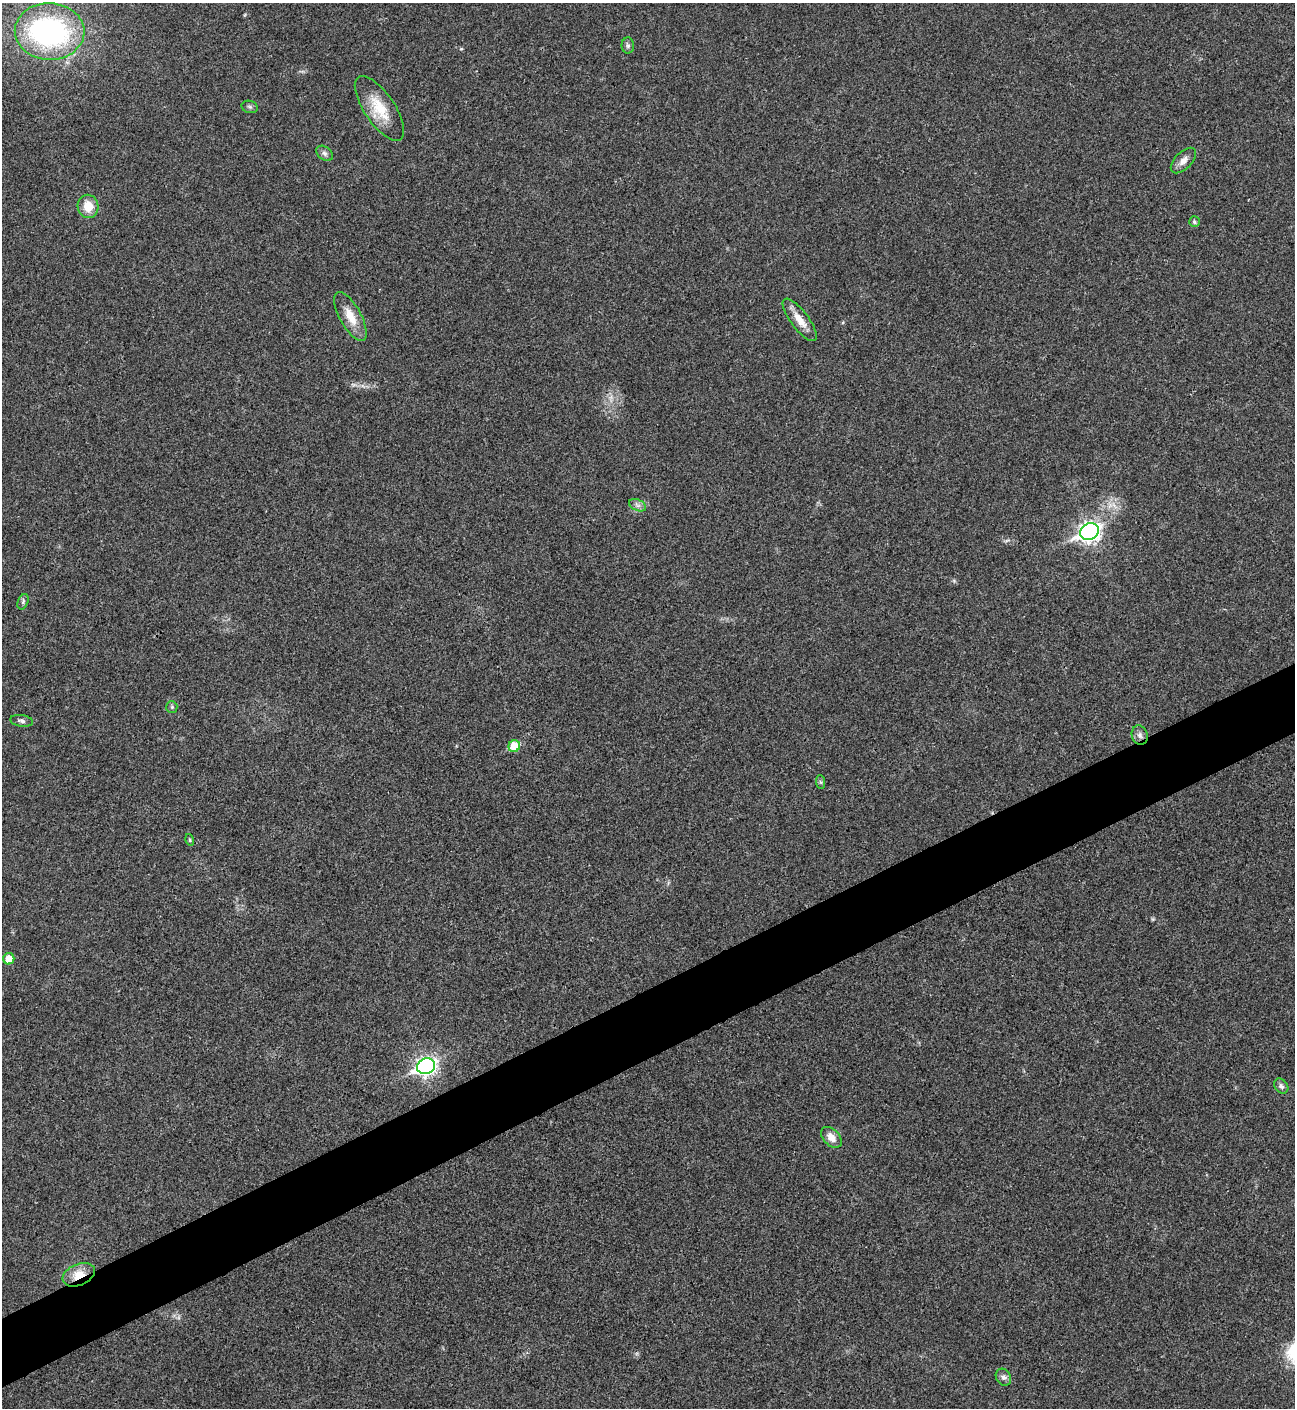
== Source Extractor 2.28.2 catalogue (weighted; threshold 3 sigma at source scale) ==
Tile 7 of 4 x 4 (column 3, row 2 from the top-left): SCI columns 2876-4168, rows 2819-4224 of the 5627 x 5637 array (HDU 1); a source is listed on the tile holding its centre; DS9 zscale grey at full resolution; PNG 1297 x 1410 px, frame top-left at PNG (2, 3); each listed source drawn as its Kron ellipse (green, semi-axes under 4 px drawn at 4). Shown black and unused: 5% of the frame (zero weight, under 3 of 4 exposures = <1% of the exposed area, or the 3 px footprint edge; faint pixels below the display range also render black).
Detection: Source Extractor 2.28.2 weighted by HDU 2 'WHT'; one run over the whole footprint, this tile lists its part. Background 0.02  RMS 0.0055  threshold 0.0248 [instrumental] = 3 sigma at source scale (4.5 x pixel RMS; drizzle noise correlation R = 1.50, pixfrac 1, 0.05/0.05 arcsec/px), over >= 5 px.
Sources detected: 26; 1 inside a brighter object's white glare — neither listed nor drawn; the other 25 listed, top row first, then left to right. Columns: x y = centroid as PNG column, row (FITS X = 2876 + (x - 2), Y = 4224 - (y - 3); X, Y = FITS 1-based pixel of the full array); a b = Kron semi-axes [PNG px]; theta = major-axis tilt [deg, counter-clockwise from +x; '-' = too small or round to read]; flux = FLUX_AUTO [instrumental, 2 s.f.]
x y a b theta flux
50 31 35 28 -2 110
628 46 8 6 -88 1.4
250 107 8 6 -16 1.3
379 108 38 15 -56 16
325 153 9 6 -39 1.7
1183 160 16 8 45 4
88 206 11 10 - 8.9
1194 222 5 5 - 1
350 316 27 10 -61 9.2
800 320 25 9 -53 7.2
638 505 9 5 -24 1.8
1090 532 9 8 - 280
23 602 8 5 66 1.2
172 707 6 5 - 0.93
22 721 11 5 -9 1.7
1140 735 10 7 -73 2.3
514 746 6 5 - 15
820 782 7 4 -88 0.87
190 840 6 4 -74 0.75
9 959 5 5 - 7.5
426 1066 9 7 25 220
1281 1086 8 6 -51 1.7
831 1137 12 8 -46 4.7
79 1275 17 10 23 8.6
1003 1377 9 7 -59 1.9
Overlapping masked pixels (flux is a lower limit): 1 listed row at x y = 79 1275